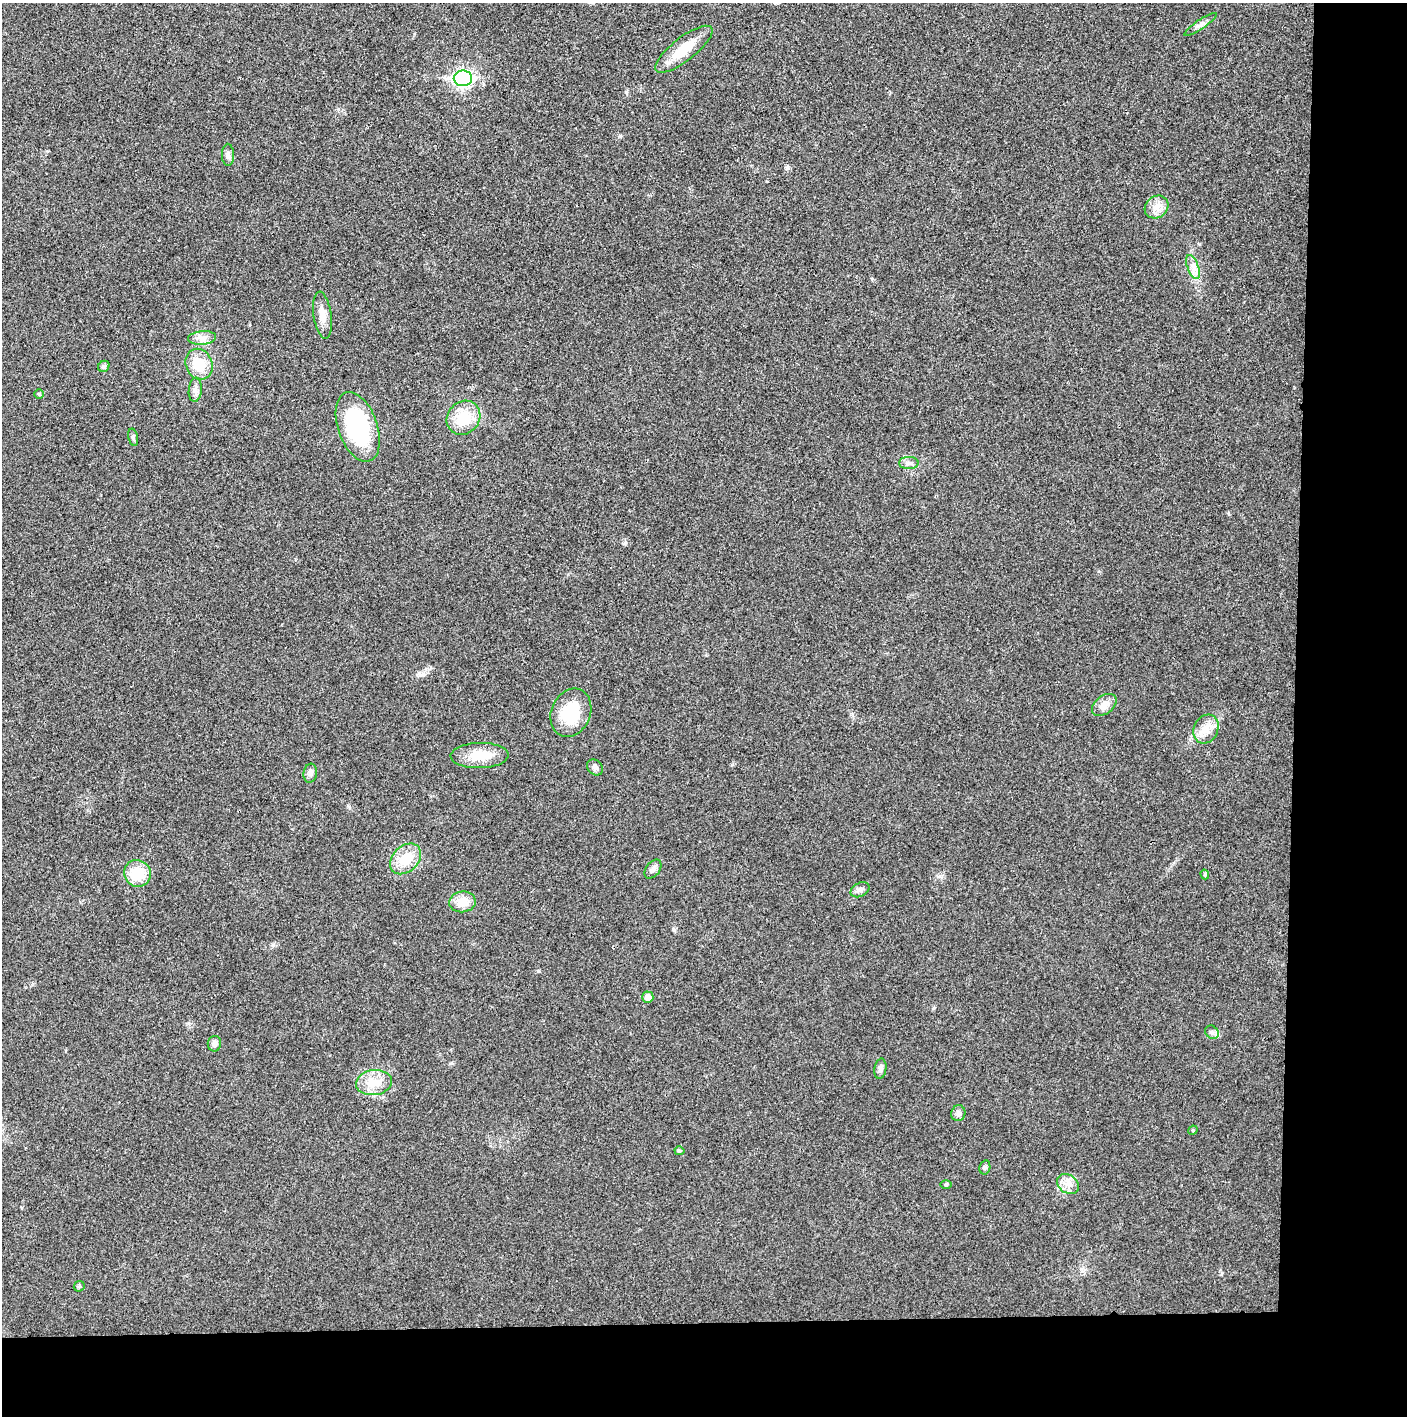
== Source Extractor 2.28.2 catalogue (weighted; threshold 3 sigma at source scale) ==
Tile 9 of 3 x 3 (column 3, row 3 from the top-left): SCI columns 2813-4217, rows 21-1434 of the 4224 x 4264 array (HDU 1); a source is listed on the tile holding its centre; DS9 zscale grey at full resolution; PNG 1409 x 1418 px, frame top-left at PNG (2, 3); each listed source drawn as its Kron ellipse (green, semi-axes under 4 px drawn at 4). Shown black and unused: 14% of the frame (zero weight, under 3 of 4 exposures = <1% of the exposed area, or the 3 px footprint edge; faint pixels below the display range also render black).
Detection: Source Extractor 2.28.2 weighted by HDU 2 'WHT'; one run over the whole footprint, this tile lists its part. Background 0.0259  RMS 0.006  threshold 0.0268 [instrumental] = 3 sigma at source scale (4.5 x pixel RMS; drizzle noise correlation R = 1.50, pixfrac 1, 0.05/0.05 arcsec/px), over >= 5 px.
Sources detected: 40; all 40 listed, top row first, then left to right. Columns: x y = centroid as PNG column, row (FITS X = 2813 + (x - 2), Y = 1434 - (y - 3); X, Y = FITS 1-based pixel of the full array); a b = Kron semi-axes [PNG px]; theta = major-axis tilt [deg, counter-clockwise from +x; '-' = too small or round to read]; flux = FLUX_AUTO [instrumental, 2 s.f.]
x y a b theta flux
1200 25 19 4 34 2.6
684 49 35 11 38 16
463 78 9 7 1 170
228 155 11 6 -89 2
1156 207 13 10 37 5
1193 267 13 5 -69 3.5
323 315 24 9 -82 5.9
202 338 14 7 5 3.8
199 364 16 13 -68 14
104 366 6 5 - 1.2
195 390 12 6 85 2.5
39 394 5 4 - 0.67
463 418 18 15 48 17
358 427 36 19 -71 68
133 437 9 5 -77 1.2
909 463 10 6 1 2.1
1104 705 14 9 37 5.1
571 713 25 19 67 23
1206 729 15 12 63 6.8
480 756 29 12 1 14
595 767 9 7 -44 2
310 773 9 6 80 2.1
406 859 18 13 44 14
653 869 11 6 53 2.5
137 873 14 13 - 15
1205 874 5 4 - 0.78
860 890 10 6 27 2.1
462 902 13 10 7 8.7
648 997 6 5 - 4.1
1212 1032 7 6 - 1.6
214 1044 8 6 82 2.6
880 1069 10 6 81 2.2
374 1083 18 12 8 9.7
958 1113 8 7 - 2
1193 1130 5 4 - 0.7
679 1151 5 4 - 0.95
985 1167 7 5 77 1.3
946 1184 5 3 - 0.67
1068 1184 11 9 -35 4.5
79 1286 6 5 - 0.84
Unlisted compact peaks at least as high as the median listed source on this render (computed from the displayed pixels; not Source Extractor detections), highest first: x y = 673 929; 538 971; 787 168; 620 136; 451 1063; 349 807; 625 543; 872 279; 626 92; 273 945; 417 675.